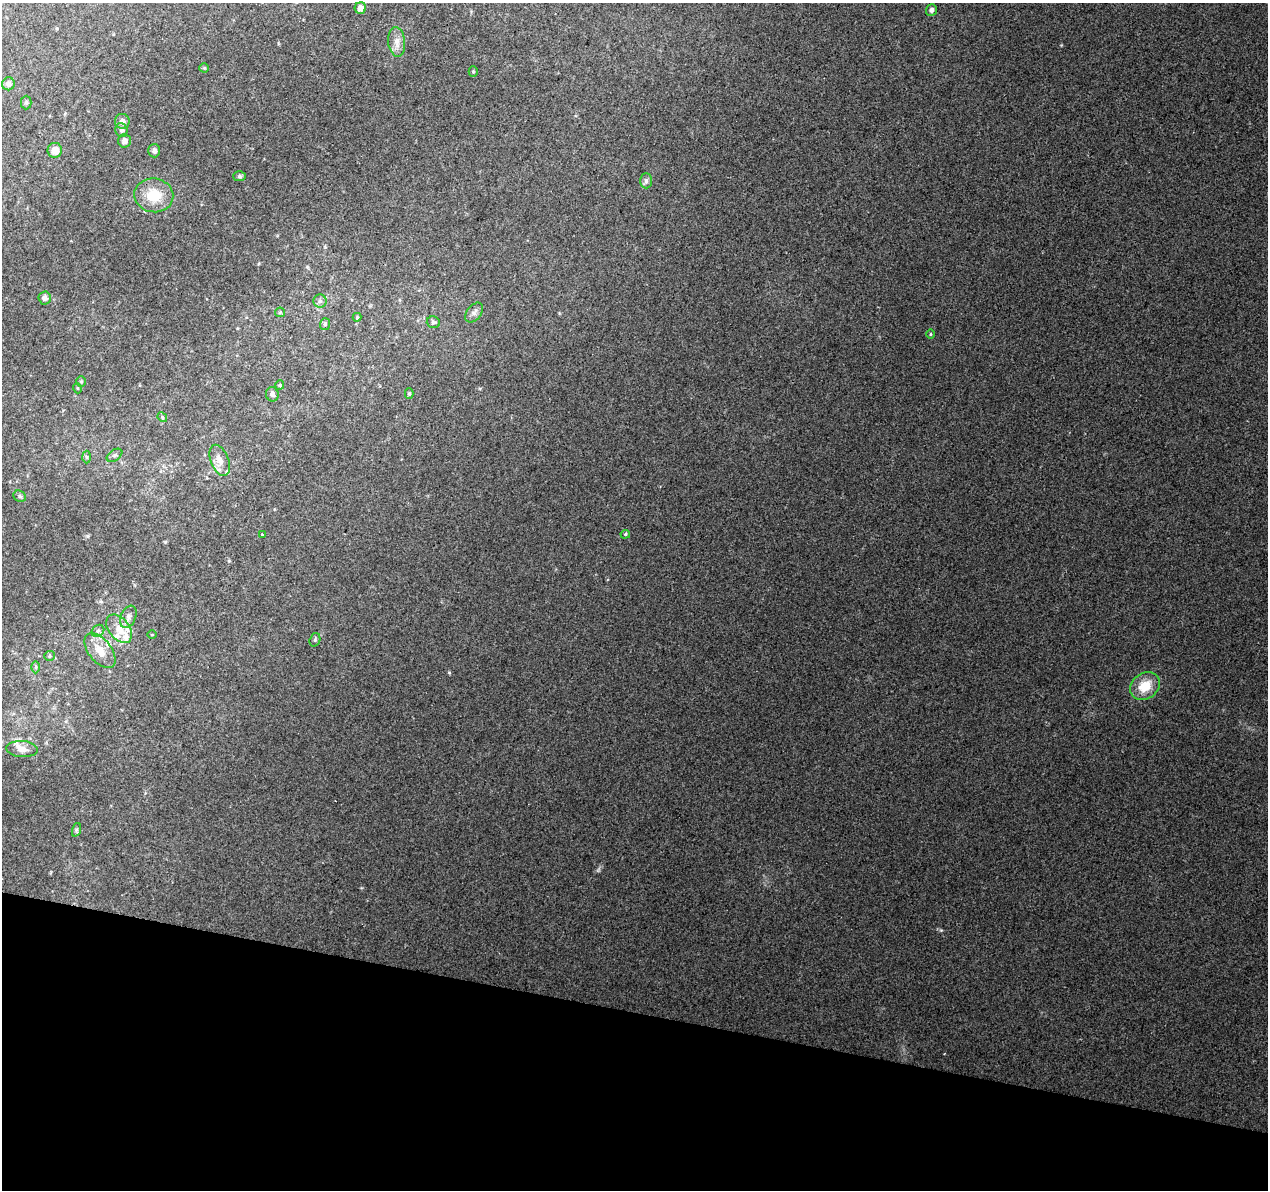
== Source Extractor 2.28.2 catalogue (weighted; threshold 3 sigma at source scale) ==
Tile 15 of 4 x 4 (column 3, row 4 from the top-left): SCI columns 2531-3796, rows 224-1411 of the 5069 x 5260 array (HDU 1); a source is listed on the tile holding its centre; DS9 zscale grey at full resolution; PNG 1270 x 1192 px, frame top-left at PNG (2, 3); each listed source drawn as its Kron ellipse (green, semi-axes under 4 px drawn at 4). Shown black and unused: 15% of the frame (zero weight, under 2 of 3 exposures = <1% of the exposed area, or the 3 px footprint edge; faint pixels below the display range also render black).
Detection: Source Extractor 2.28.2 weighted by HDU 2 'WHT'; one run over the whole footprint, this tile lists its part. Background 0.0393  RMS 0.0069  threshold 0.0313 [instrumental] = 3 sigma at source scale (4.5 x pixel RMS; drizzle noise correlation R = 1.50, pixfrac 1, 0.0396/0.0396 arcsec/px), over >= 5 px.
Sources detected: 54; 8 inside a brighter listed object's ellipse — not listed separately; the other 46 listed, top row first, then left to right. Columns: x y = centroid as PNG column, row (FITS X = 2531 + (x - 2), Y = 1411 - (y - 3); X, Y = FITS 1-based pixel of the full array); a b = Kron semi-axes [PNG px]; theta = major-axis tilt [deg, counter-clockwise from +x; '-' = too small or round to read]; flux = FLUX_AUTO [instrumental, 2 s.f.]
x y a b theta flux
360 8 6 5 - 5.2
931 10 6 5 - 2.3
397 42 15 8 -83 5.1
204 68 4 4 - 0.75
473 72 5 4 - 0.89
8 84 6 6 - 3.1
26 102 7 5 90 1.4
122 121 7 7 - 3.5
121 130 7 6 - 2.4
125 141 7 6 - 3.9
55 150 7 7 - 6.6
154 151 6 6 - 2.4
239 176 6 5 - 1.2
646 181 7 6 - 2
154 195 19 17 -9 20
45 298 6 6 - 3.1
320 301 6 6 - 1.8
280 312 5 4 - 0.82
474 313 11 7 52 3.1
357 317 4 4 - 0.87
433 322 7 6 - 1.5
325 324 6 5 - 1.4
930 334 4 3 - 0.74
81 381 5 4 - 0.9
280 385 5 4 - 0.97
77 388 5 3 - 0.65
409 393 5 4 - 1.2
272 394 7 6 - 2.2
162 417 5 4 - 0.95
114 455 9 5 36 1.6
86 457 6 4 -88 1.1
220 460 16 8 -69 6.3
20 496 7 5 -24 1.5
625 534 5 4 - 1
263 535 3 3 - 8.2
128 617 12 7 67 3.6
119 629 16 10 -52 9.5
98 631 7 5 41 1.9
152 635 4 3 - 0.46
315 640 7 5 71 1.2
100 651 20 11 -51 11
49 656 5 5 - 1.2
35 667 6 4 89 1.2
1145 686 16 12 37 16
22 749 16 8 -3 5.4
76 830 7 4 72 1.1
Unlisted compact peaks at least as high as the median listed source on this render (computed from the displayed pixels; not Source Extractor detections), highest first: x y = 449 672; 87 536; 229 561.